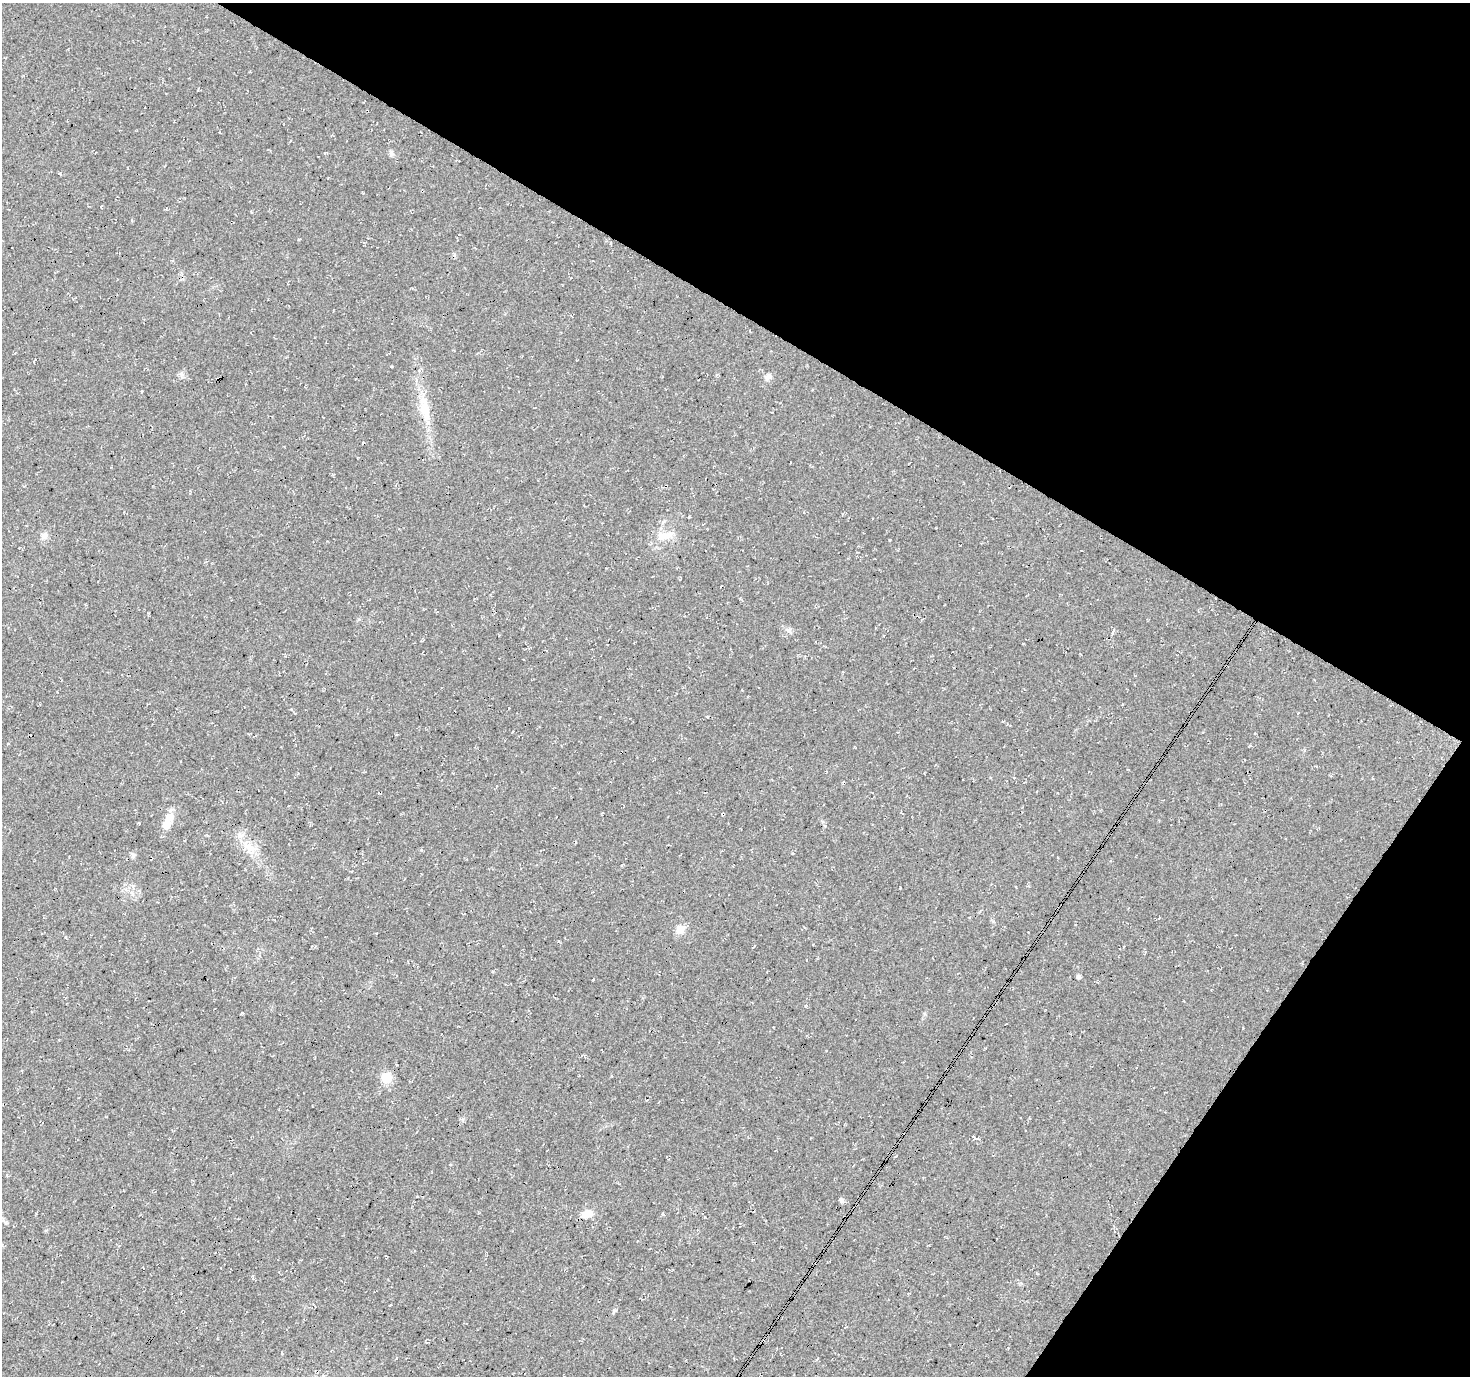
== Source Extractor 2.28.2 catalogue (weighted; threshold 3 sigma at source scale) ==
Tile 8 of 4 x 4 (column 4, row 2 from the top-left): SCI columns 4412-5879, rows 3014-4387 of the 5880 x 5952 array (HDU 1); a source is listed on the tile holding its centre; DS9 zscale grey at full resolution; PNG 1472 x 1378 px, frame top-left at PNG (2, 3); no overlay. Shown black and unused: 30% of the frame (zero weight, under 3 of 4 exposures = <1% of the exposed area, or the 3 px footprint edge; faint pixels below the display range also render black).
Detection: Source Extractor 2.28.2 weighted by HDU 2 'WHT'; one run over the whole footprint, this tile lists its part. Background 0.0149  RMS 0.005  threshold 0.0226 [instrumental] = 3 sigma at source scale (4.5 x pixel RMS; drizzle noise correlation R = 1.50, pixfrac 1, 0.0396/0.0396 arcsec/px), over >= 5 px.
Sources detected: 23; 3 cosmic-ray / hot-pixel residue — not listed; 1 inside a brighter listed object's ellipse — not listed separately; the other 19 listed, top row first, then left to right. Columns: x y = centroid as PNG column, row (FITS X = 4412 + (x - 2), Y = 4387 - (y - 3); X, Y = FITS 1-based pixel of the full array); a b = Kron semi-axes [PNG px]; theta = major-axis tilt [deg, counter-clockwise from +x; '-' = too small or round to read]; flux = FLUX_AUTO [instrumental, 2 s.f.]
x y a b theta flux
391 153 8 5 70 1.1
181 374 7 4 -89 1.1
768 377 10 7 24 2.1
425 411 29 12 -74 10
44 536 9 9 - 2.2
664 536 23 10 10 6.5
789 630 8 7 - 1.7
1112 633 7 3 79 1
168 821 25 10 67 6.8
825 826 4 3 - 0.71
250 849 19 9 -69 6.2
133 855 8 5 -89 1.1
680 929 10 10 - 4.2
1078 976 4 4 - 1.4
386 1078 6 6 - 22
841 1200 5 5 - 1.4
587 1214 13 8 11 4.8
390 1305 2 2 - 0.55
614 1311 6 4 19 0.66
Unlisted compact peaks at least as high as the median listed source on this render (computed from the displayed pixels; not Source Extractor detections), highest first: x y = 890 540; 421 850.